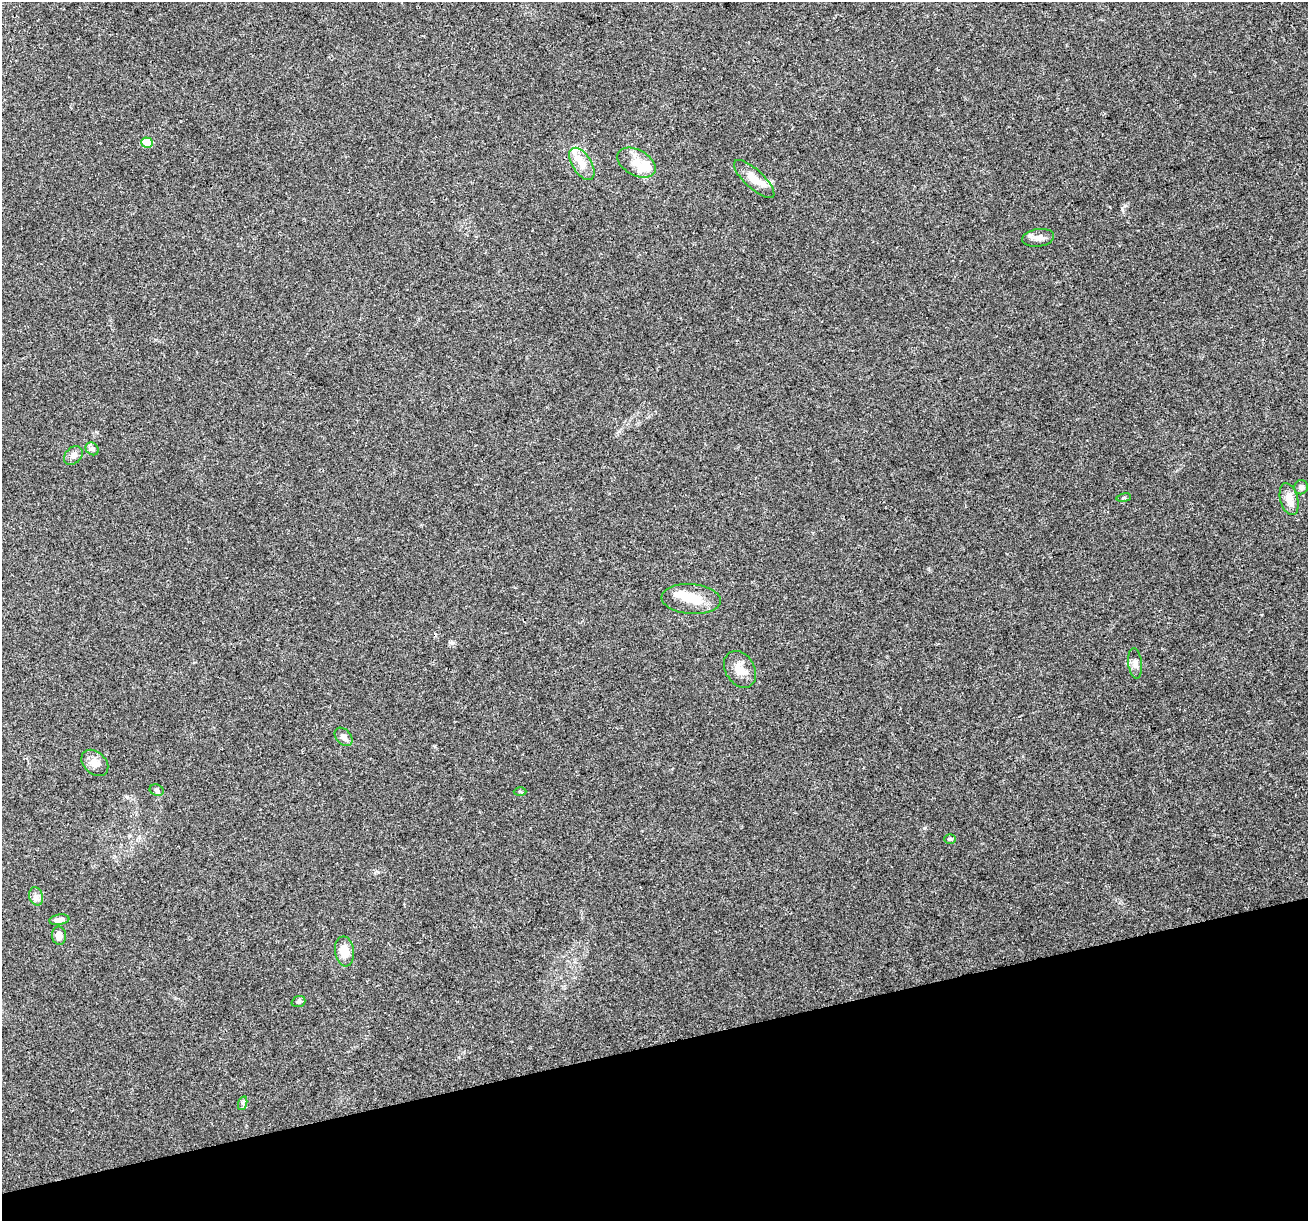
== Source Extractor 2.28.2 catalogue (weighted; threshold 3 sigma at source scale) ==
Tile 14 of 4 x 4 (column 2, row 4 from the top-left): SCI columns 1307-2612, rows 104-1322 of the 5223 x 5030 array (HDU 1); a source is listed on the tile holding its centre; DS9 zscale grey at full resolution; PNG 1310 x 1223 px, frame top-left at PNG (2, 2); each listed source drawn as its Kron ellipse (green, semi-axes under 4 px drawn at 4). Shown black and unused: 14% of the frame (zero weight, under 3 of 4 exposures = <1% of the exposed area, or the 3 px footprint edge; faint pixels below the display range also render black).
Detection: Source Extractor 2.28.2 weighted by HDU 2 'WHT'; one run over the whole footprint, this tile lists its part. Background 0.0571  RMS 0.0043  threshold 0.0194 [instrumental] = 3 sigma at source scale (4.5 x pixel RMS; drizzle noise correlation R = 1.50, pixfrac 1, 0.0396/0.0396 arcsec/px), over >= 5 px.
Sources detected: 31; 4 inside a brighter object's white glare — neither listed nor drawn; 3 inside a brighter listed object's ellipse — not listed separately; the other 24 listed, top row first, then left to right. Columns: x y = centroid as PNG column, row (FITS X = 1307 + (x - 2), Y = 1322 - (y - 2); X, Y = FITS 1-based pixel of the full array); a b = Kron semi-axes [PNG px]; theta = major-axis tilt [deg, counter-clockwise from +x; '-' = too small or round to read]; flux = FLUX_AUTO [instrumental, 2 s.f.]
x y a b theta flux
147 143 6 5 - 13
636 163 21 13 -29 6.6
582 164 18 9 -58 4.6
754 179 26 9 -43 5.5
1038 238 16 9 8 2.9
92 449 7 6 - 1
73 455 11 8 44 2.1
1301 487 7 6 - 1.3
1124 498 7 3 9 0.56
1289 499 16 9 -76 4.8
691 599 29 15 -4 9.5
1135 663 15 7 -83 2
740 669 20 14 -57 5.8
343 737 10 7 -47 2.5
95 763 15 11 -43 3.4
157 790 7 5 -22 1
520 792 6 4 -2 0.62
950 839 5 5 - 0.79
36 896 9 7 -74 1.7
59 920 10 5 8 1.8
59 936 9 7 -88 2.3
344 951 15 9 -83 5.8
298 1002 7 5 19 0.78
243 1103 7 4 72 0.88
Unlisted compact peaks at least as high as the median listed source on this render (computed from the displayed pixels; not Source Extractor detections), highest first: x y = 924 828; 1122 208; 452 643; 127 797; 435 746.